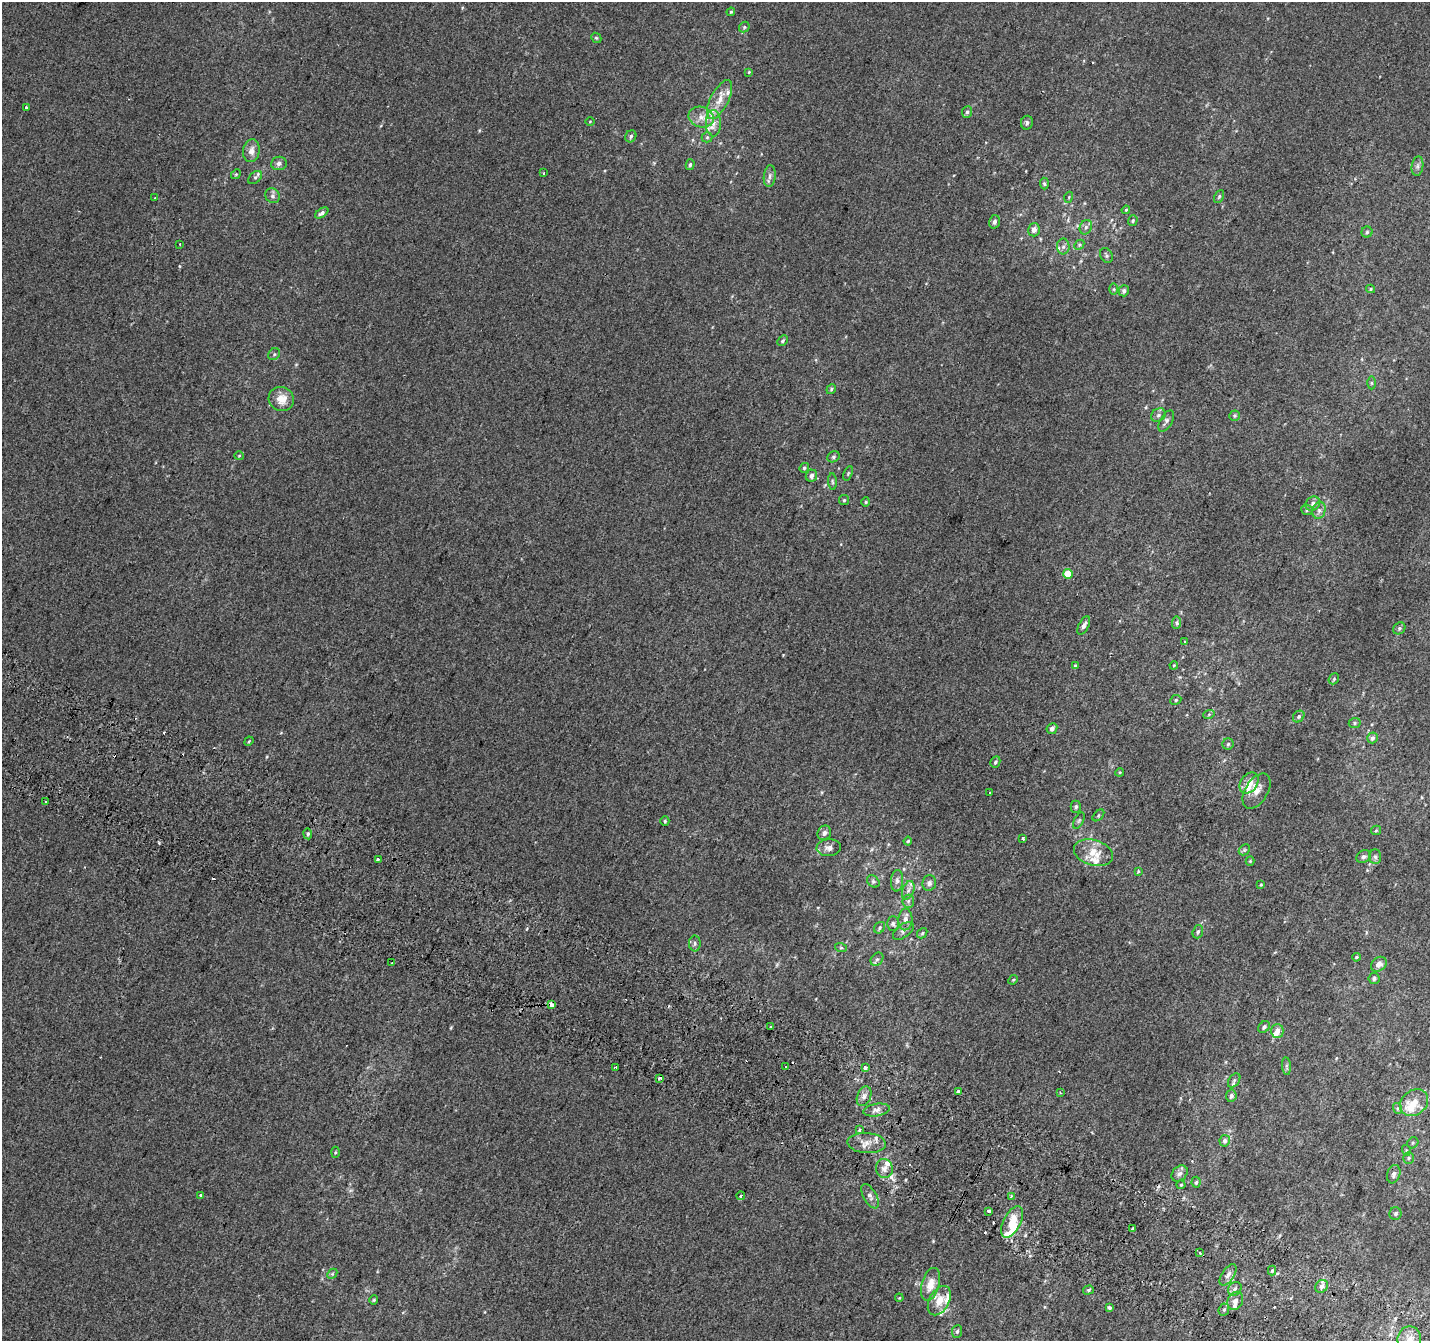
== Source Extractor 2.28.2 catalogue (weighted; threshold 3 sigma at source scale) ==
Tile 6 of 4 x 4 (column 2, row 2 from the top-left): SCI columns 1455-2882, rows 2983-4321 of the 5758 x 5899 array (HDU 1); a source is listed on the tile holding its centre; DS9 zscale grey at full resolution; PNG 1432 x 1343 px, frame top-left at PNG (2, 2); each listed source drawn as its Kron ellipse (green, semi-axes under 4 px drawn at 4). Shown black and unused: <1% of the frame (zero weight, under 2 of 3 exposures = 2% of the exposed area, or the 3 px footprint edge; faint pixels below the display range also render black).
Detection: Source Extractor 2.28.2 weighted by HDU 2 'WHT'; one run over the whole footprint, this tile lists its part. Background 0.00146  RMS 0.0073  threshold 0.0329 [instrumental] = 3 sigma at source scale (4.5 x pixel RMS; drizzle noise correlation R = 1.50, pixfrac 1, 0.0396/0.0396 arcsec/px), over >= 5 px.
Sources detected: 202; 13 cosmic-ray / hot-pixel residue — neither listed nor drawn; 18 inside a brighter listed object's ellipse — not listed separately; the other 171 listed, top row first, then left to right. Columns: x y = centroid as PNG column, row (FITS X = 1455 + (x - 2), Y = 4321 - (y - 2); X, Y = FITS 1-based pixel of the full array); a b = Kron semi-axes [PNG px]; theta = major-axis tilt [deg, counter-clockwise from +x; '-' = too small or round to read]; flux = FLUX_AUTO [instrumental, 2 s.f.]
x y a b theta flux
731 12 4 4 - 0.79
744 27 6 5 - 1.1
596 38 5 4 - 0.95
749 72 4 4 - 0.65
720 100 21 9 63 9.5
26 107 3 3 - 2.3
967 112 6 5 - 1.4
701 117 13 10 -20 6.9
590 121 4 3 - 0.54
713 123 13 7 -90 5.8
1027 123 7 6 - 2
631 136 6 5 - 1.7
707 137 5 5 - 1.1
251 151 11 8 79 4.9
279 163 8 6 6 2.6
690 165 5 4 - 1.3
1417 166 10 5 81 2.3
544 173 3 3 - 1.6
236 174 5 4 - 0.88
770 176 11 6 85 2.6
255 177 8 5 42 1.5
1044 184 6 4 -86 1.2
273 196 8 7 - 2.2
1219 196 7 4 63 1.2
1069 197 5 3 - 0.74
155 198 3 3 - 0.64
1126 210 4 3 - 0.73
322 213 7 4 35 2.3
1133 221 5 4 - 1.2
994 222 6 5 - 2.2
1086 227 7 6 - 1.9
1034 230 7 6 - 3
1367 232 5 5 - 1.1
180 245 2 2 - 0.58
1079 245 6 4 46 1
1063 247 8 6 89 2.4
1106 256 8 5 -60 1.5
1114 289 6 4 -90 0.98
1370 289 4 4 - 0.81
1124 291 6 5 - 2.1
783 341 6 4 43 1.2
274 354 6 5 - 1.4
1371 383 6 4 -90 1.1
831 389 5 4 - 1.1
281 399 13 12 - 9.5
1158 415 7 6 - 2
1235 416 5 5 - 1.1
1166 421 12 6 60 2.6
239 456 5 3 - 0.61
833 457 6 5 - 1.3
804 468 5 4 - 1.2
848 473 7 4 67 0.89
811 476 6 5 - 2.8
832 482 8 4 -86 1.2
844 500 5 5 - 0.93
866 502 4 4 - 0.85
1313 504 8 6 40 2.7
1307 510 6 5 - 1.2
1319 510 9 6 76 2.8
1068 574 5 4 - 18
1177 623 6 4 84 1.2
1084 626 10 5 63 2.5
1399 628 6 5 - 1.5
1185 642 3 3 - 3.5
1174 665 4 3 - 0.68
1075 666 4 3 - 0.91
1334 679 6 5 - 1
1176 700 6 4 26 1.1
1209 714 6 3 20 0.9
1299 716 6 5 - 1.6
1355 723 6 5 - 1.3
1052 729 6 5 - 2.4
1372 738 5 5 - 2.5
249 741 5 3 - 0.65
1228 744 5 5 - 1.3
995 762 6 4 62 1.4
1120 772 4 3 - 0.63
1249 783 11 8 54 7.3
1257 791 19 11 58 6.4
990 792 3 3 - 3
46 801 3 3 - 1.6
1076 807 6 5 - 1.5
1098 815 7 4 45 1.2
1079 820 9 4 63 1.2
665 821 4 4 - 1
1376 830 5 4 - 0.94
824 833 7 6 - 2.9
308 834 5 4 - 1.3
1023 838 3 3 - 2.9
908 841 4 4 - 0.81
829 848 12 8 3 4
1244 850 6 4 44 1.2
1093 853 20 12 -16 13
1364 857 8 6 32 2
1375 857 7 6 - 2
378 859 3 3 - 3.8
1250 861 4 4 - 0.74
1138 871 4 3 - 0.65
873 881 7 5 -41 1.4
897 881 11 6 85 2.5
929 883 8 7 - 2.5
1261 885 4 3 - 0.62
908 890 9 5 69 2.7
908 901 6 6 - 1.6
905 919 11 7 87 3.4
893 924 7 5 -89 1.7
880 928 6 5 - 1.2
903 931 12 6 37 2.5
1198 932 7 5 70 1.6
922 933 6 4 48 0.92
695 943 8 5 -89 1.8
841 948 6 3 -18 0.89
1356 957 4 3 - 0.75
877 959 7 5 52 1.6
392 963 3 3 - 1.3
1379 964 8 6 39 3.7
1374 979 5 5 - 1.6
1013 980 5 4 - 0.87
551 1005 4 3 - 7.3
771 1027 3 3 - 2.7
1264 1027 7 5 48 1.6
1277 1031 7 6 - 4
1286 1066 9 4 -84 1.6
615 1067 3 3 - 1.4
786 1067 3 3 - 1.8
865 1068 3 3 - 5.6
659 1078 4 3 - 2.1
1234 1080 8 5 55 1.6
959 1092 4 3 - 7.2
1060 1093 3 3 - 0.67
864 1096 10 6 67 3.1
1231 1096 6 5 - 1.8
1414 1103 15 12 41 12
1397 1108 5 3 - 0.98
876 1110 13 6 9 3.5
860 1130 3 3 - 2.1
1225 1141 6 5 - 2.1
866 1143 19 10 -4 6.9
1413 1143 6 5 - 1.1
1406 1150 5 3 - 0.82
335 1152 5 3 - 0.74
1409 1158 6 5 - 1.2
884 1169 9 8 - 4
1180 1173 9 7 44 2.9
1394 1174 9 6 72 2.4
1196 1182 5 4 - 1.2
1181 1185 4 4 - 0.77
201 1195 3 3 - 4.1
741 1196 4 3 - 1.6
870 1196 13 6 -61 3.2
1011 1196 3 3 - 1.1
989 1211 3 3 - 4
1395 1214 6 6 - 1.6
1012 1222 17 8 63 12
1132 1229 4 2 - 0.78
1200 1252 3 2 - 1
1272 1271 5 4 - 0.96
332 1274 6 4 45 1.1
1228 1275 12 6 56 3.8
930 1284 17 9 74 9.7
1321 1286 7 6 - 3.1
1235 1289 7 6 - 2.4
1088 1290 5 4 - 1.1
899 1298 4 3 - 0.56
374 1300 4 4 - 0.8
939 1301 16 10 61 10
1235 1301 9 7 64 3.7
1109 1308 3 3 - 5
1224 1310 6 5 - 1.4
957 1331 6 5 - 1.4
1409 1339 13 11 81 9.2
Overlapping masked pixels (flux is a lower limit): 1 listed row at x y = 551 1005
Isophote crosses this tile's border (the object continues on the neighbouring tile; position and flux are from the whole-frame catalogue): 1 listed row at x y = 1409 1339